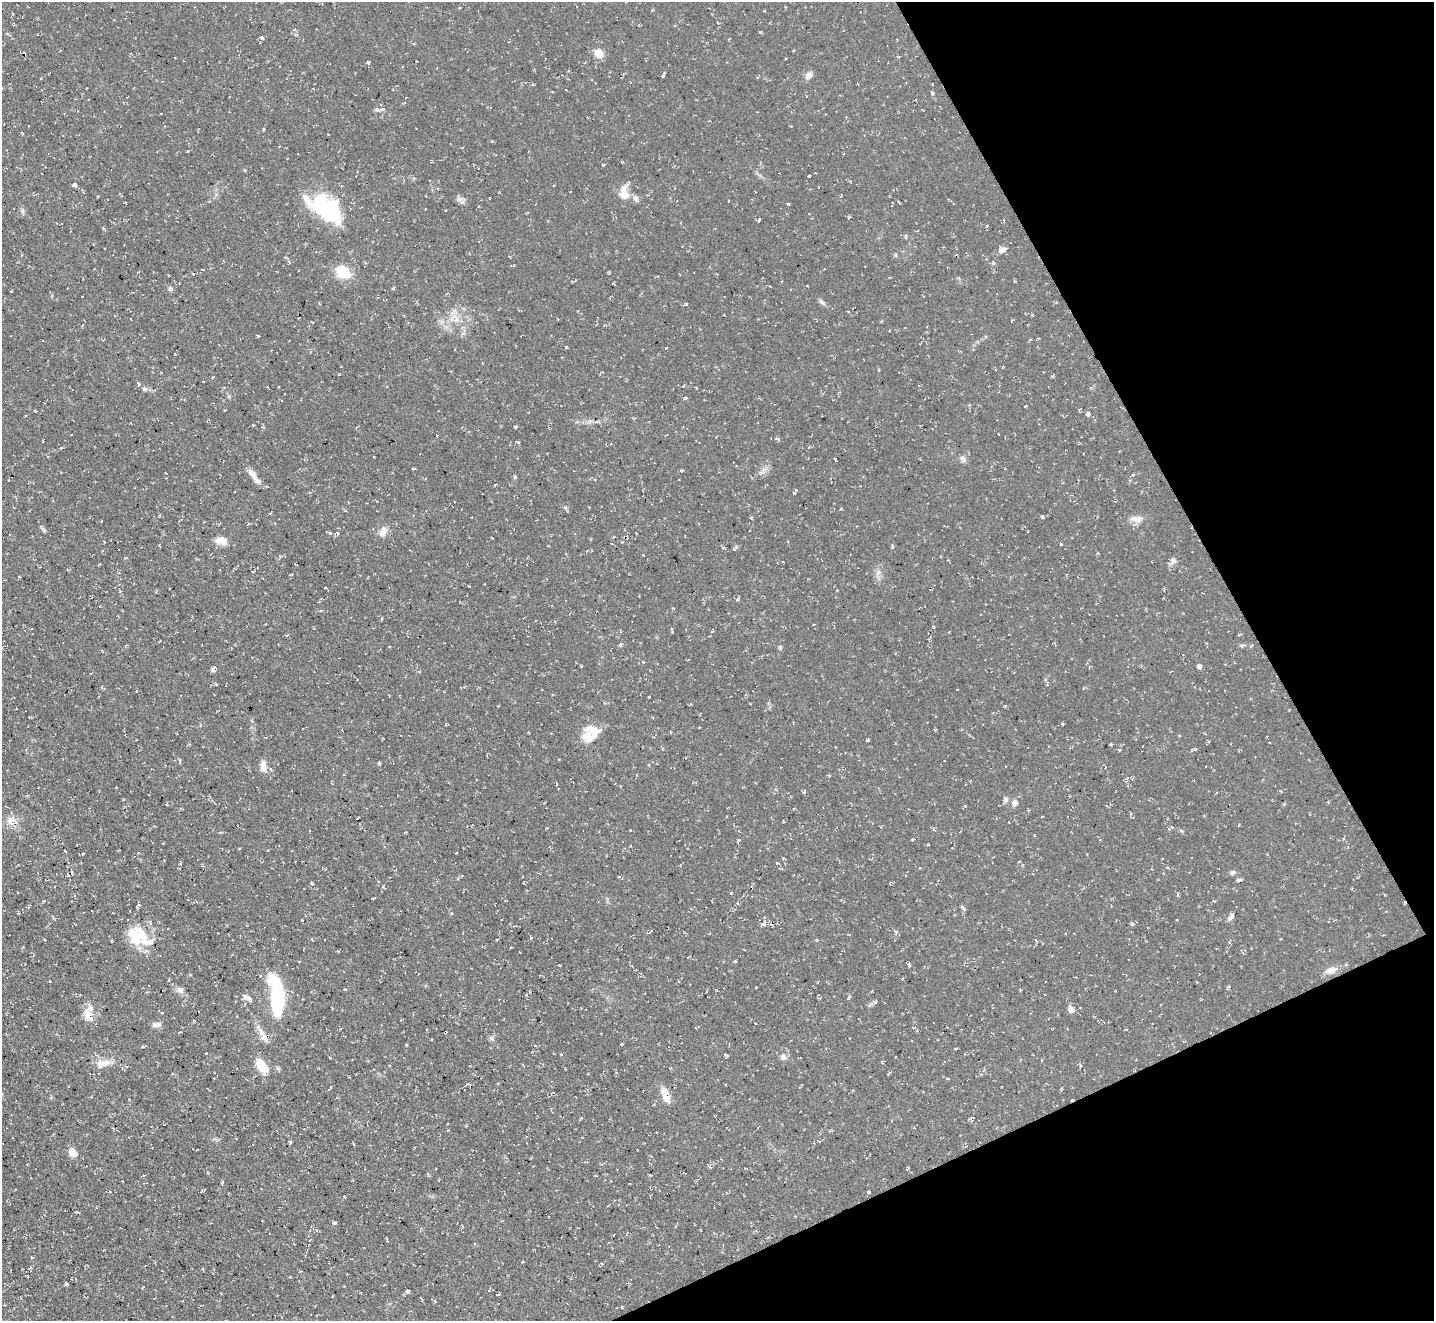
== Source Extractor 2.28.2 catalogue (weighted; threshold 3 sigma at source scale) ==
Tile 12 of 4 x 4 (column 4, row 3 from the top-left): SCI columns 4296-5727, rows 1607-2925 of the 5727 x 5714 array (HDU 1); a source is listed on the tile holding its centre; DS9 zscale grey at full resolution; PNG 1436 x 1323 px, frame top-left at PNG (2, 2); no overlay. Shown black and unused: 22% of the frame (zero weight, under 2 of 3 exposures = <1% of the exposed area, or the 3 px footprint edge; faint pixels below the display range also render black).
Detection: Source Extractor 2.28.2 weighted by HDU 2 'WHT'; one run over the whole footprint, this tile lists its part. Background 0.0548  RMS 0.0065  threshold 0.0293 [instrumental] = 3 sigma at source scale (4.5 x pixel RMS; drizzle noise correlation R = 1.50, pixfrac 1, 0.05/0.05 arcsec/px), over >= 5 px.
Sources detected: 208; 2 inside a brighter object's white glare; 12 cosmic-ray / hot-pixel residue — not listed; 7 inside a brighter listed object's ellipse — not listed separately; the other 187 listed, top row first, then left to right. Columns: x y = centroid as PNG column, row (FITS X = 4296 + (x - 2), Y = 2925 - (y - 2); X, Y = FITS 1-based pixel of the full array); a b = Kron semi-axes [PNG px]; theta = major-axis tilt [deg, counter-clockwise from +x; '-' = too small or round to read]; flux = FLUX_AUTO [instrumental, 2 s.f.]
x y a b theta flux
459 8 3 3 - 0.8
294 29 5 3 - 0.72
760 32 5 3 - 0.54
262 37 4 4 - 1.5
729 39 3 2 - 0.65
793 50 3 2 - 0.7
599 53 8 8 - 8.1
785 59 3 2 - 0.45
368 62 4 3 - 1.4
809 75 10 7 53 3.2
663 76 5 3 - 0.88
932 93 4 4 - 1.5
380 110 12 4 6 2.5
809 176 3 3 - 1.9
74 185 4 4 - 1.7
438 189 3 2 - 0.53
624 193 19 11 89 9.1
636 198 8 7 - 2.3
460 199 12 4 8 1.8
788 204 3 3 - 0.58
329 209 35 23 -45 49
446 210 3 2 - 0.44
22 211 7 4 -72 1.2
759 220 3 3 - 1.2
681 223 3 2 - 0.47
103 228 5 3 - 0.69
906 236 5 3 - 0.97
1002 250 11 6 22 3.2
286 257 4 3 - 1
289 262 5 3 - 0.7
343 272 17 13 -38 16
193 274 3 2 - 0.9
807 286 3 2 - 0.5
393 288 5 3 - 0.66
170 289 6 5 - 1.3
822 302 11 4 -47 1.8
686 304 3 3 - 0.89
456 320 9 6 74 3.1
1012 321 4 2 - 0.66
258 336 3 3 - 0.81
566 347 3 3 - 0.9
666 348 3 3 - 0.6
339 374 2 2 - 0.4
203 382 3 2 - 0.54
138 384 8 3 -74 1
144 389 6 6 - 1.6
685 398 4 3 - 1.6
1025 406 3 2 - 0.55
1088 414 5 5 - 1.7
515 427 3 3 - 0.86
436 435 3 3 - 1.2
778 438 5 4 - 1.3
518 442 4 4 - 0.79
61 448 4 3 - 0.51
835 459 4 2 - 0.85
963 459 10 6 -48 2.2
413 468 4 2 - 0.71
681 470 4 3 - 0.92
254 476 23 6 -53 5.4
795 492 5 3 - 1.6
1042 516 4 3 - 0.98
751 518 5 3 - 0.57
1137 519 16 8 -4 4.9
248 524 4 3 - 0.59
43 529 9 4 -45 1.3
383 532 13 8 63 4.9
492 538 3 2 - 0.58
221 541 16 9 -9 5.5
1061 544 3 3 - 0.96
723 548 4 4 - 1
643 555 2 2 - 0.39
1173 560 8 8 - 2.4
100 564 4 2 - 0.52
469 586 3 2 - 0.56
325 588 3 2 - 0.64
738 599 6 4 18 1
321 610 4 3 - 0.71
813 625 3 2 - 0.67
933 627 3 3 - 0.54
712 631 6 3 74 0.83
287 635 4 3 - 0.65
620 644 5 4 - 1.1
1242 645 7 4 1 1
389 647 3 2 - 0.61
780 648 6 4 74 1.1
643 662 3 3 - 0.48
582 666 4 3 - 0.56
1199 666 4 4 - 2.5
213 669 7 4 63 1.4
1047 684 4 4 - 0.87
136 691 4 2 - 0.49
1004 706 3 2 - 1
29 717 2 2 - 0.44
528 732 3 3 - 1.1
969 735 3 3 - 0.69
587 736 19 14 12 12
868 740 5 3 - 0.71
1110 744 4 3 - 0.69
1195 749 3 3 - 0.76
379 763 4 3 - 1.3
263 766 14 7 -87 4.9
116 788 3 2 - 0.59
1006 799 7 6 - 1.7
123 800 4 2 - 0.48
1015 803 6 5 - 4.5
11 820 13 8 35 5.3
547 828 3 3 - 0.5
933 829 5 3 - 0.65
630 830 3 2 - 0.48
1182 831 6 3 -70 0.71
912 839 4 3 - 0.72
928 845 4 2 - 0.51
631 846 5 3 - 0.46
239 848 4 2 - 0.64
268 850 3 2 - 0.6
65 851 3 2 - 0.92
456 853 3 2 - 0.43
83 854 4 3 - 0.66
1087 854 2 2 - 0.35
1162 859 2 2 - 0.6
180 863 7 3 60 0.82
777 863 4 3 - 0.86
1232 872 7 5 44 1.3
458 878 4 3 - 0.89
1238 880 7 4 14 0.91
312 883 3 3 - 1
890 883 3 3 - 1.1
731 893 3 3 - 0.92
1178 895 6 3 82 0.79
373 898 4 2 - 0.66
44 901 5 3 - 0.55
138 905 5 4 - 1.3
963 908 10 3 -45 1.2
452 913 4 4 - 1
1231 917 11 5 51 2.1
302 920 3 2 - 0.57
764 924 11 8 43 2.9
531 938 4 3 - 0.65
137 939 25 19 0 18
817 940 4 3 - 0.58
1036 940 4 3 - 0.82
1230 942 4 3 - 0.98
735 961 5 3 - 0.63
909 965 4 4 - 0.9
1331 970 16 8 18 4.7
50 981 3 3 - 0.89
1228 987 4 3 - 0.91
345 989 4 2 - 0.48
180 990 10 7 -45 2.7
849 997 6 3 67 1.1
248 998 11 6 -23 2.8
277 998 33 10 -90 63
875 1002 6 5 - 1.5
1071 1010 8 6 -64 3.3
162 1013 3 2 - 0.53
88 1016 19 11 -68 7.1
156 1025 11 6 5 3.1
261 1032 14 8 -56 4.8
445 1032 4 3 - 1.9
491 1038 8 6 -16 1.5
561 1054 3 3 - 0.8
726 1055 7 3 -31 0.73
783 1057 9 8 - 2.6
103 1063 21 10 17 7.5
1080 1064 4 4 - 0.87
261 1065 19 11 -59 11
523 1065 4 2 - 0.51
983 1070 4 4 - 0.82
349 1077 3 2 - 1.1
947 1078 4 3 - 0.88
665 1095 21 8 -70 7.8
447 1130 4 3 - 0.55
290 1142 4 3 - 0.9
72 1153 8 7 - 7.7
595 1176 4 2 - 0.48
222 1183 4 3 - 0.73
109 1191 3 2 - 0.72
869 1192 3 3 - 3.8
344 1197 3 3 - 0.94
77 1212 4 2 - 0.79
334 1222 4 3 - 18
32 1257 4 3 - 0.7
522 1262 3 2 - 0.5
602 1264 4 3 - 1.2
67 1284 4 3 - 1.4
407 1291 5 4 - 1.1
498 1295 4 2 - 0.78
Overlapping masked pixels (flux is a lower limit): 1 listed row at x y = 445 1032
Unlisted compact peaks at least as high as the median listed source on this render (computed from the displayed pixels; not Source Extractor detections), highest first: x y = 603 165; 1062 724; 756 987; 330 533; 515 477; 649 697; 216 684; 892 547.